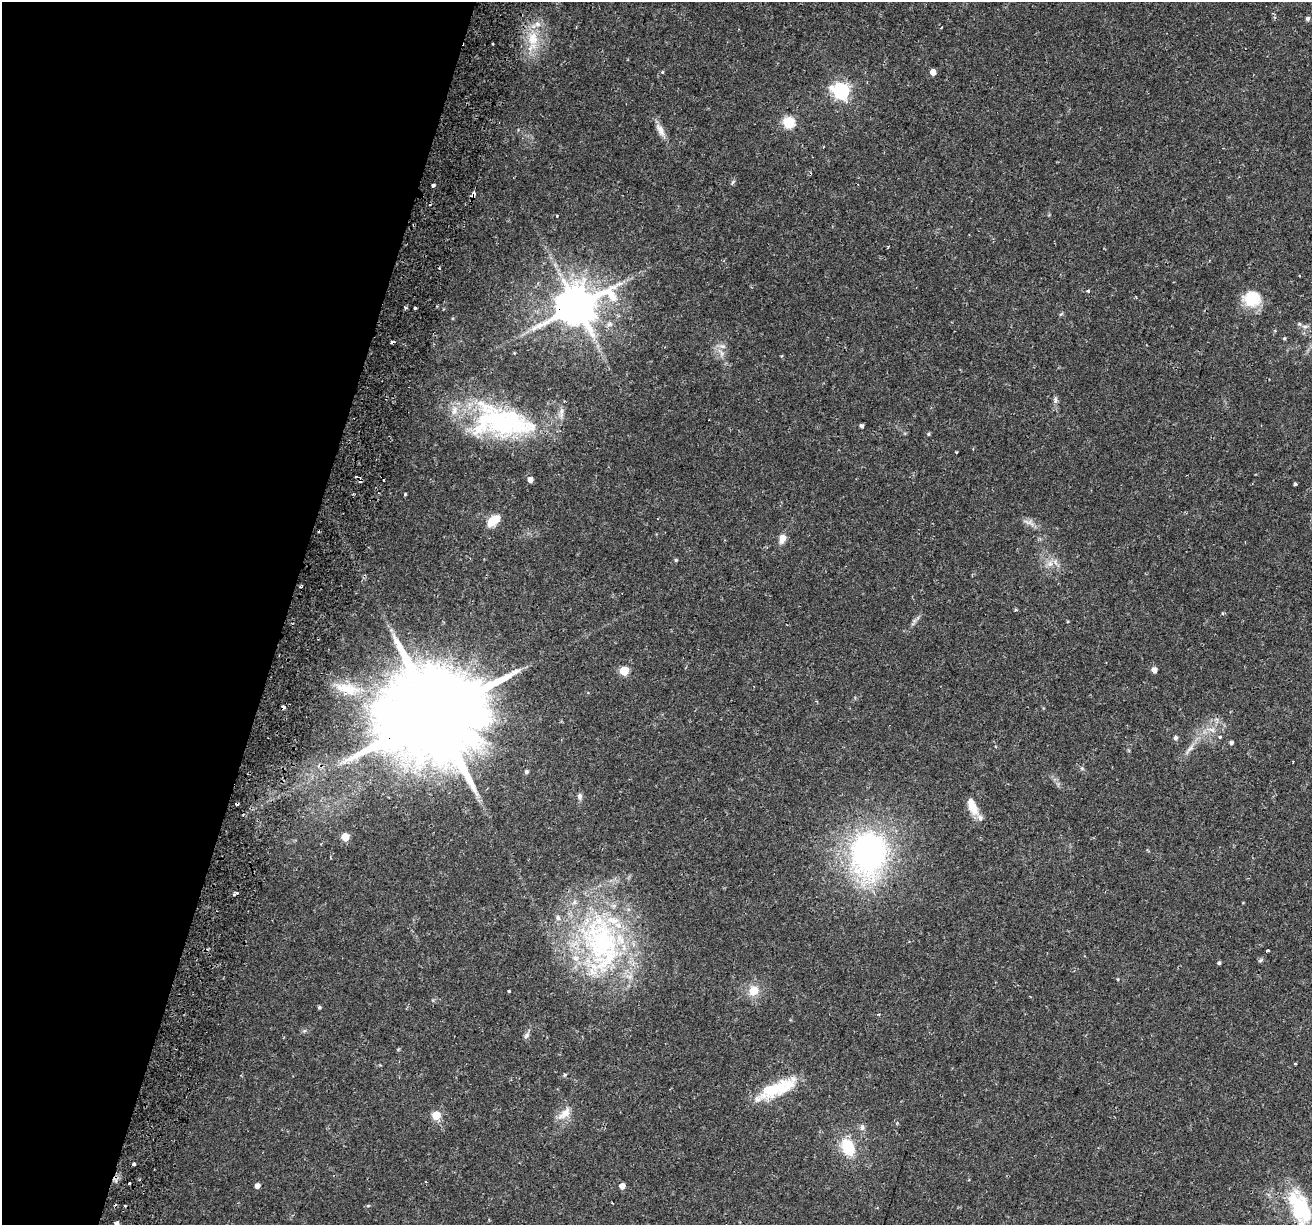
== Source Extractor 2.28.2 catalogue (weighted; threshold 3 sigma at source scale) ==
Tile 9 of 4 x 4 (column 1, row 3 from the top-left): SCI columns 78-1387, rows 1578-2800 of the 5386 x 5541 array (HDU 1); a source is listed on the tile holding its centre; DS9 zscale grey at full resolution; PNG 1314 x 1227 px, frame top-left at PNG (2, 2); no overlay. Shown black and unused: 22% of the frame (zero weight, under 2 of 3 exposures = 5% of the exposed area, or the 3 px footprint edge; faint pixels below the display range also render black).
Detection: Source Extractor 2.28.2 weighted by HDU 2 'WHT'; one run over the whole footprint, this tile lists its part. Background 0.0387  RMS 0.0035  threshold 0.0159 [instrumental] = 3 sigma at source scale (4.5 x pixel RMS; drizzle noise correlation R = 1.50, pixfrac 1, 0.0396/0.0396 arcsec/px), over >= 5 px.
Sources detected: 97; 3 inside a brighter object's white glare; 10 cosmic-ray / hot-pixel residue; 1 long thin detection or spike segment (spike, bleed or trail) — not listed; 3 inside a brighter listed object's ellipse — not listed separately; the other 80 listed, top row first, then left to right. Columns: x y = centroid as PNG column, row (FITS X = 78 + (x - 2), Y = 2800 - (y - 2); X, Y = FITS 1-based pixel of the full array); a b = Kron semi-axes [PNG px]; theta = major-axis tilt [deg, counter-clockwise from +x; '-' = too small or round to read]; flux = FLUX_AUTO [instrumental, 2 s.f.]
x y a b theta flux
1308 19 5 4 - 0.88
941 28 3 2 - 0.31
533 39 23 15 87 9.5
492 44 3 2 - 0.42
662 72 4 4 - 0.32
933 72 5 5 - 2.7
841 91 7 6 - 100
789 122 6 6 - 31
660 130 22 8 -61 2.9
433 185 4 3 - 1.8
473 194 5 4 - 4.8
888 247 3 2 - 0.39
1209 261 3 2 - 0.31
1088 291 3 3 - 0.75
1251 298 21 19 -16 11
576 306 13 11 27 1300
405 308 3 3 - 1.3
415 308 3 3 - 0.69
1305 326 8 4 -8 0.89
1284 338 4 4 - 0.41
392 342 4 3 - 1.7
722 346 10 6 -15 1.5
1055 400 10 5 -78 1.1
499 423 82 38 -13 57
861 426 4 4 - 0.8
928 434 5 4 - 0.42
956 452 3 2 - 0.43
360 480 7 3 83 0.68
530 480 5 4 - 2.2
1295 484 4 3 - 0.75
405 494 3 3 - 0.41
494 520 16 9 43 5.6
1029 522 19 6 -21 2
782 539 12 8 75 2.7
676 560 4 4 - 0.44
1050 564 9 7 43 2
300 586 6 2 22 0.34
1015 610 4 3 - 0.38
1223 613 3 3 - 0.69
1154 670 5 5 - 2.1
624 671 5 5 - 16
348 689 41 16 -13 13
283 707 4 3 - 1.1
434 714 33 24 66 9200
1220 737 4 3 - 0.56
1175 738 5 5 - 0.96
1231 742 5 4 - 0.75
1189 749 18 6 50 2.4
1082 769 6 4 -20 0.48
526 772 5 5 - 0.78
580 796 8 6 -78 1.1
972 806 22 10 -66 5.4
345 837 5 5 - 9.9
868 852 50 38 86 95
234 894 5 3 - 1.6
602 942 94 54 -87 85
1267 951 3 3 - 0.46
1261 960 7 4 45 0.58
1219 963 4 4 - 0.61
1118 979 4 3 - 0.29
509 991 3 3 - 0.36
753 991 14 12 67 4.9
319 1007 4 4 - 0.59
304 1031 6 4 18 0.54
526 1036 10 6 60 1
1295 1064 3 3 - 0.64
565 1075 6 4 24 0.48
776 1089 52 15 23 16
565 1113 21 10 45 4
436 1115 5 5 - 13
862 1128 8 6 88 1.1
848 1147 16 11 -65 13
134 1164 3 3 - 1.6
129 1184 3 2 - 0.31
257 1186 4 4 - 2.1
622 1186 5 4 - 2.6
612 1203 3 2 - 0.31
368 1206 5 3 - 0.36
1298 1206 47 23 -80 21
116 1223 4 4 - 0.99
Overlapping masked pixels (flux is a lower limit): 7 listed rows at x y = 473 194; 576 306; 392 342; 360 480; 283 707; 434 714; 234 894
Isophote crosses this tile's border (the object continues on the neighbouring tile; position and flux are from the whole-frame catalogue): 2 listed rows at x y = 1298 1206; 116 1223